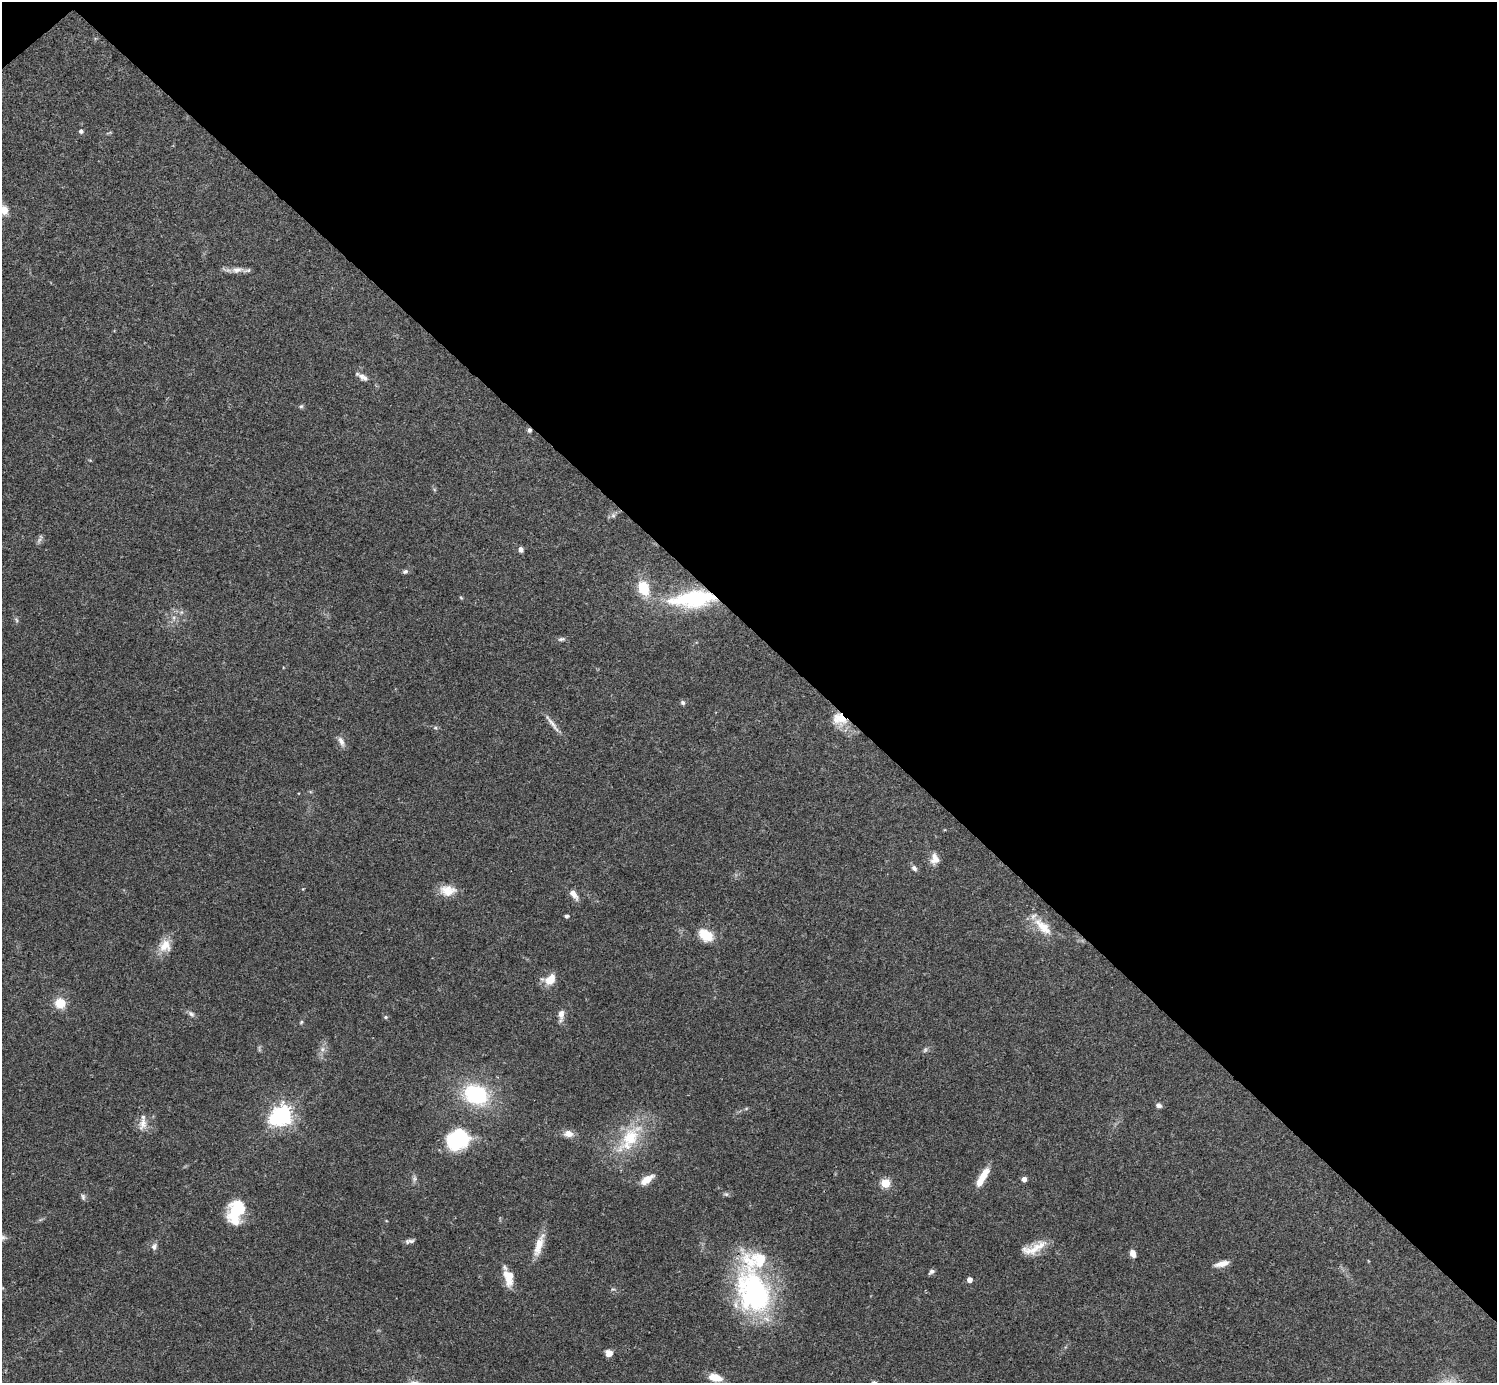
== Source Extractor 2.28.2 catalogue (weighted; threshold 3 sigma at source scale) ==
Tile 3 of 4 x 4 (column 3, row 1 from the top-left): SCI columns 2990-4484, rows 4302-5682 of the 5982 x 5981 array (HDU 1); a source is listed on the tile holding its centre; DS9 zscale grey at full resolution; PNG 1499 x 1385 px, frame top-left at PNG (2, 2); no overlay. Shown black and unused: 46% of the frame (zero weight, under 3 of 4 exposures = <1% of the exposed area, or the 3 px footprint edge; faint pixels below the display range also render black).
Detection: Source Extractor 2.28.2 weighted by HDU 2 'WHT'; one run over the whole footprint, this tile lists its part. Background 0.0409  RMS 0.0027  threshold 0.0119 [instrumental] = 3 sigma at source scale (4.5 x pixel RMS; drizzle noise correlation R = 1.50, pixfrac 1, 0.05/0.05 arcsec/px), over >= 5 px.
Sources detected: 72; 2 too faint to see at this stretch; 2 inside a brighter object's white glare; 1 cosmic-ray / hot-pixel residue — not listed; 2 inside a brighter listed object's ellipse — not listed separately; the other 65 listed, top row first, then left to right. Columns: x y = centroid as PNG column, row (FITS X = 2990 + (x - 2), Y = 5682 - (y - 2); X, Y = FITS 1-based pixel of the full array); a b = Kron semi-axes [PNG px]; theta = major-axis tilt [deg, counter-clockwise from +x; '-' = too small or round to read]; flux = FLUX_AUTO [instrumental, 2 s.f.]
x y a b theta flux
81 131 5 5 - 0.75
109 133 9 3 12 0.32
4 210 12 10 -67 2.4
237 270 19 9 5 2.2
363 377 18 7 -28 1.7
301 406 6 5 - 0.45
613 515 8 6 -76 0.76
521 549 7 5 -78 0.88
405 571 7 6 - 0.65
644 588 18 13 -71 7.1
461 598 5 4 - 0.29
693 599 53 18 5 28
174 618 7 5 62 0.84
16 620 7 5 -61 0.5
561 639 10 5 9 0.72
683 702 6 5 - 0.65
839 719 19 16 -27 5.2
552 723 32 5 -53 2
435 728 6 5 - 0.45
341 741 15 7 -64 1.5
935 859 12 9 -87 2.8
914 868 8 6 -57 1
303 889 4 3 - 0.19
448 890 20 12 -6 4.3
573 894 13 6 -55 2.3
566 916 5 4 - 0.62
1043 927 30 12 -44 5.7
705 935 16 10 -35 6.4
165 946 17 17 - 4.1
550 979 14 11 23 4.3
60 1003 11 11 - 5
191 1014 10 6 -35 0.88
561 1015 17 7 86 1.8
385 1017 5 4 - 0.4
301 1022 6 4 47 0.35
322 1049 8 8 - 1.2
925 1050 8 5 63 0.59
476 1095 27 20 -21 23
1158 1105 7 5 -29 0.96
746 1109 6 4 20 0.35
282 1115 7 6 - 150
143 1123 19 11 79 2.8
568 1134 13 9 -5 2.1
630 1138 53 22 49 16
457 1141 24 21 -3 18
982 1177 23 8 56 5
414 1179 10 6 -87 0.89
1024 1179 6 5 - 1.2
647 1180 16 7 35 3.5
885 1183 5 5 - 14
726 1194 7 6 - 0.56
83 1197 9 5 -82 0.65
236 1212 26 16 74 13
410 1241 12 5 11 0.93
539 1245 30 9 72 4.5
154 1247 9 7 64 1.1
1034 1248 31 11 22 4.9
1133 1253 8 5 -70 2
1222 1264 18 7 13 2.2
931 1271 6 5 - 0.9
509 1277 20 11 -79 5
969 1280 4 4 - 2.1
753 1292 58 42 -67 51
609 1353 7 7 - 2
715 1377 14 7 -15 4.3
Overlapping masked pixels (flux is a lower limit): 2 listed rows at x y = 693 599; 839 719
Isophote crosses this tile's border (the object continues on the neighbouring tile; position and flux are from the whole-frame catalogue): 1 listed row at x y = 4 210